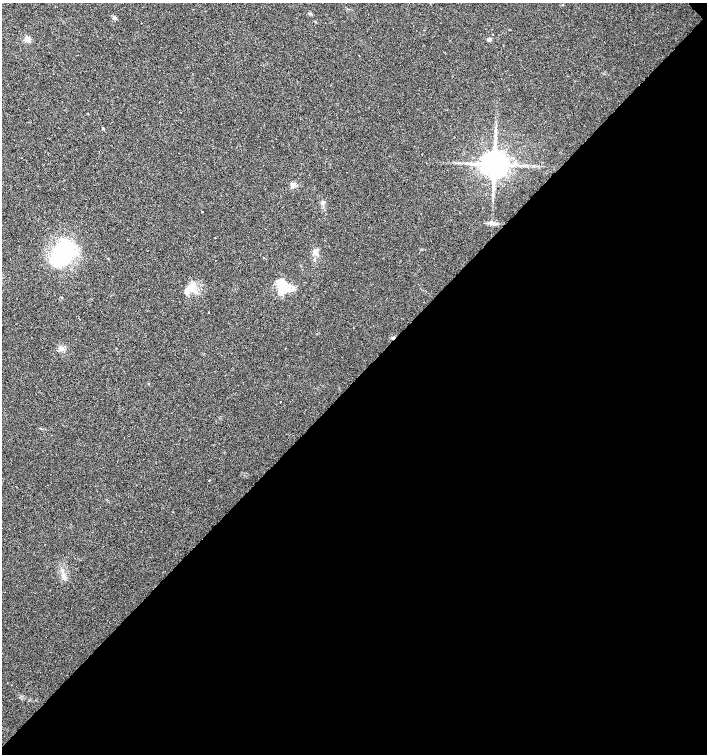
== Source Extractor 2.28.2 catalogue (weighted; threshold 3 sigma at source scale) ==
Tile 12 of 4 x 4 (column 4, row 3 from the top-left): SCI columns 4446-5854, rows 1505-3008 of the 6005 x 6018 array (HDU 1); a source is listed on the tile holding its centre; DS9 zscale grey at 2 x 2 block average (1 PNG px = mean of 2 x 2 image px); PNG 709 x 756 px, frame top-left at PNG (2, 3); no overlay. Shown black and unused: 50% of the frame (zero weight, under 3 of 4 exposures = <1% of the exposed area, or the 3 px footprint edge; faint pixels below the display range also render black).
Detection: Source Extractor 2.28.2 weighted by HDU 2 'WHT'; one run over the whole footprint, this tile lists its part. Background 0.0164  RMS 0.0027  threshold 0.0124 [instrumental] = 3 sigma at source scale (4.5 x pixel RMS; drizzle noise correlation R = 1.50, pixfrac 1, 0.0396/0.0396 arcsec/px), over >= 5 px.
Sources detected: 26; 4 cosmic-ray / hot-pixel residue — not listed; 2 inside a brighter listed object's ellipse — not listed separately; the other 20 listed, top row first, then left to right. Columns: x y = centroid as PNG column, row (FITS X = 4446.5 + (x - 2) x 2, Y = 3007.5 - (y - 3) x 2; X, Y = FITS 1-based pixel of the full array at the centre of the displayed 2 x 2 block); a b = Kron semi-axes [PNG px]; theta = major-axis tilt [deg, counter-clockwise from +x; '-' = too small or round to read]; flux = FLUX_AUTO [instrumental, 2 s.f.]
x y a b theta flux
114 18 5 3 - 0.96
393 28 2 2 - 0.25
27 39 5 4 - 4.7
489 39 6 3 10 1.1
103 128 3 3 - 0.56
326 149 2 2 - 0.81
494 164 7 7 - 870
293 185 5 5 - 3.3
323 203 5 5 - 1.5
202 211 2 2 - 1.3
495 224 6 3 0 1.4
265 229 2 2 - 0.42
62 253 22 13 61 86
317 254 5 4 - 1.6
282 286 17 12 -73 17
192 289 8 8 - 5.2
61 297 3 2 - 0.38
80 319 2 2 - 0.57
393 338 5 3 - 0.96
63 573 4 2 - 0.86
Overlapping masked pixels (flux is a lower limit): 1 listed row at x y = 393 338
Diffuse or blended objects may show on this block-average render without a row.